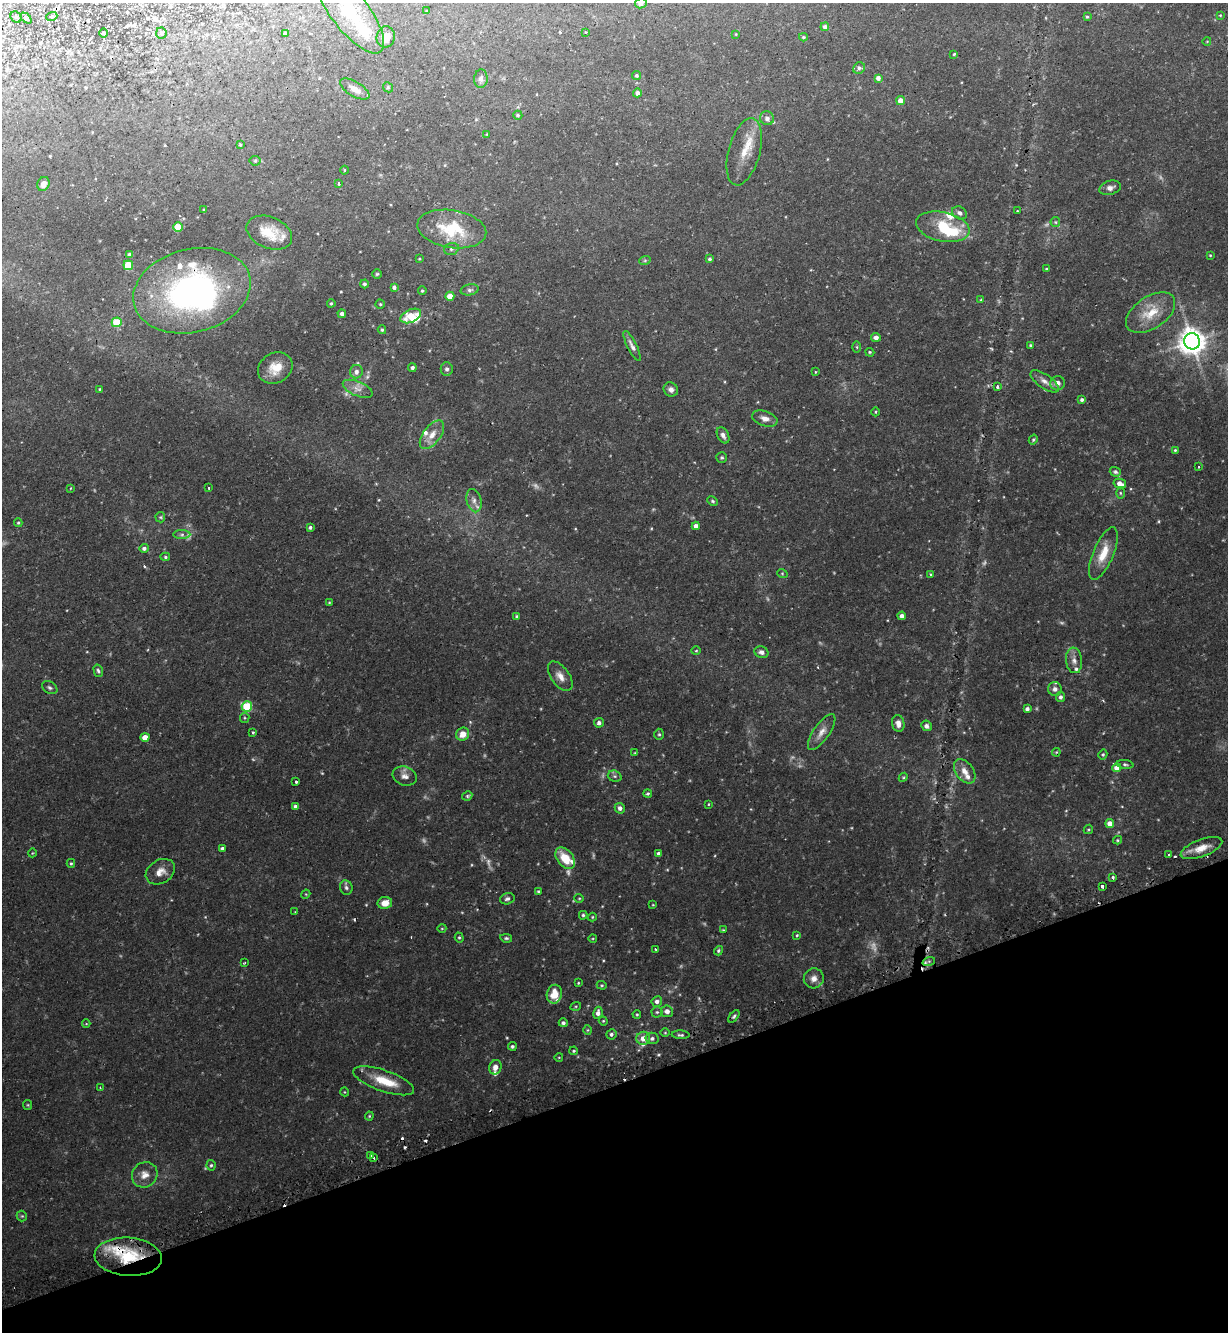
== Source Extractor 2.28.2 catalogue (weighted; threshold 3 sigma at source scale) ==
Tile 14 of 4 x 4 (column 2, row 4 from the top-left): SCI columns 1398-2623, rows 37-1366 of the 5375 x 5396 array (HDU 1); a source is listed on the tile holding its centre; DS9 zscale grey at full resolution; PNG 1230 x 1334 px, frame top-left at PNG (2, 3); each listed source drawn as its Kron ellipse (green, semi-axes under 4 px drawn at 4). Shown black and unused: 19% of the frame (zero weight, under 2 of 3 exposures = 5% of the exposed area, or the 3 px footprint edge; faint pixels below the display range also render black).
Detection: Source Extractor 2.28.2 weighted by HDU 2 'WHT'; one run over the whole footprint, this tile lists its part. Background 0.0663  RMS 0.0055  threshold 0.0247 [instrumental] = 3 sigma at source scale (4.5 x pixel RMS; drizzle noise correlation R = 1.50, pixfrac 1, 0.05/0.05 arcsec/px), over >= 5 px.
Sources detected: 264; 18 too faint to see at this stretch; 3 inside a brighter object's white glare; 10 cosmic-ray / hot-pixel residue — neither listed nor drawn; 18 inside a brighter listed object's ellipse — not listed separately; the other 215 listed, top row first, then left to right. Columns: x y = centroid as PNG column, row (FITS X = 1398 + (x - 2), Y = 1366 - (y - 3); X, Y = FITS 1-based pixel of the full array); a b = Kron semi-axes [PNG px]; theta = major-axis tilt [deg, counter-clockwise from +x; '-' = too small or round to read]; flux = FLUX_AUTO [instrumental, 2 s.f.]
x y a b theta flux
641 3 6 5 - 1.8
427 11 3 3 - 0.46
350 12 50 19 -52 20
1220 15 4 3 - 0.42
52 16 5 3 - 0.69
16 17 6 5 - 0.9
1087 17 4 3 - 0.63
26 18 6 4 -45 0.76
825 27 4 4 - 1.8
585 32 4 4 - 0.53
104 33 4 3 - 0.47
161 33 5 5 - 0.96
285 33 4 3 - 1.4
736 34 4 3 - 0.34
386 37 10 9 - 4.6
803 37 4 3 - 0.65
1207 41 4 3 - 0.36
954 54 3 3 - 0.98
859 68 6 5 - 1.3
636 75 4 4 - 0.94
878 78 4 4 - 2.2
481 79 9 6 85 2.2
388 87 5 4 - 0.77
355 89 16 7 -30 4
637 93 4 4 - 2.2
900 101 4 4 - 4.3
518 115 4 4 - 0.71
767 118 7 6 - 1.9
487 134 4 3 - 0.41
240 145 4 4 - 0.61
744 152 34 16 75 10
255 161 5 5 - 0.74
344 170 4 3 - 0.47
43 184 7 5 66 3.2
338 184 3 3 - 1.2
1110 188 11 7 14 2.5
204 210 3 3 - 0.47
1017 211 2 2 - 0.45
960 213 8 6 -32 1.9
1055 222 5 4 - 0.75
178 227 5 5 - 16
943 227 27 14 -12 22
452 229 35 19 -9 24
269 233 24 15 -23 12
451 249 7 5 17 1.2
130 254 4 3 - 1.3
1210 255 3 3 - 0.47
419 259 4 3 - 0.51
710 259 4 4 - 1
645 260 6 4 19 0.66
128 265 5 5 - 17
1047 269 4 3 - 0.82
377 274 5 4 - 0.7
364 284 4 4 - 1.2
394 287 4 4 - 1.4
470 290 9 5 11 1.4
192 291 59 41 14 130
422 291 4 4 - 0.71
450 296 4 4 - 5.7
981 300 3 3 - 0.68
331 303 4 3 - 0.61
380 304 4 4 - 0.62
1151 313 28 16 34 13
342 314 4 4 - 1.9
411 316 11 6 24 11
117 322 5 5 - 18
382 330 4 3 - 0.71
876 337 5 4 - 2.2
1192 341 8 8 - 640
1030 345 3 2 - 0.52
632 346 17 4 -63 2.5
857 347 5 3 - 0.56
870 352 4 4 - 0.6
275 368 18 15 32 9.7
412 368 4 4 - 1.4
447 369 7 6 - 1.5
356 372 7 6 - 2.6
815 372 3 2 - 0.36
1045 381 17 7 -34 3.4
1057 383 7 7 - 3
997 387 3 3 - 1
100 389 3 2 - 0.43
358 389 16 7 -22 3.8
671 389 7 7 - 2.2
1082 400 4 3 - 1.2
876 412 4 3 - 0.5
765 418 13 7 -17 3.4
432 435 17 8 53 5.7
723 435 9 5 -63 2.3
1033 440 5 4 - 0.74
1175 450 4 4 - 0.63
722 457 5 5 - 0.81
1199 467 3 2 - 0.49
1115 472 5 4 - 1.4
1120 484 6 4 -14 3.8
71 488 4 2 - 0.45
208 488 3 2 - 0.83
1120 493 5 3 - 0.55
474 501 12 7 -76 2.9
713 501 5 4 - 0.75
160 517 5 5 - 0.78
18 523 4 3 - 0.65
696 526 4 4 - 3
310 527 4 3 - 1.1
182 535 8 4 0 1.2
144 548 5 4 - 1.5
1103 553 28 10 67 11
165 557 5 4 - 0.81
782 573 5 3 - 0.49
931 574 3 3 - 0.64
329 602 4 2 - 0.37
902 616 4 4 - 2.5
517 617 3 3 - 0.86
696 651 5 3 - 0.51
761 652 7 6 - 2.1
1074 660 13 8 -83 3.3
98 671 6 4 -75 0.96
560 676 17 9 -55 4.7
50 688 8 6 -32 1.3
1055 689 7 7 - 2.1
1061 697 5 4 - 1.5
247 706 5 5 - 29
1027 709 4 3 - 1.6
245 718 5 4 - 0.67
599 723 5 5 - 1.9
898 724 8 6 -78 3
926 726 5 5 - 1.7
253 732 3 3 - 1
822 732 21 8 55 4.4
463 734 7 6 - 5.9
659 734 5 5 - 0.87
145 737 4 4 - 5.9
1056 752 4 3 - 0.48
635 753 4 4 - 0.56
1103 754 5 4 - 0.74
1125 764 8 4 -8 1.1
1117 768 4 4 - 5
965 771 13 9 -54 4.6
405 776 12 9 -19 3.3
615 776 7 5 -20 1.2
903 777 5 4 - 0.61
296 782 3 3 - 0.96
648 794 4 4 - 0.78
467 796 5 4 - 0.93
708 804 4 3 - 0.43
295 806 4 4 - 1.4
620 808 5 5 - 2.1
1110 823 4 4 - 5
1088 829 5 3 - 0.58
1117 840 4 4 - 0.59
222 848 4 4 - 1
1201 848 22 8 20 7.3
32 853 4 3 - 0.47
659 853 4 4 - 1.3
1169 855 3 3 - 1.1
565 858 12 8 -51 12
71 863 4 4 - 0.72
160 872 15 11 31 5.1
1113 877 3 3 - 1.2
1102 886 3 3 - 3.4
346 888 7 6 - 1.4
538 891 4 4 - 0.74
306 894 5 4 - 0.46
579 898 4 4 - 0.58
507 899 7 5 16 1.6
385 903 7 6 - 4.8
653 905 3 2 - 0.39
295 912 3 3 - 0.31
583 915 4 4 - 0.9
592 917 4 4 - 0.6
442 928 4 3 - 0.44
723 930 4 3 - 0.46
797 935 4 4 - 0.58
459 938 5 4 - 0.8
506 938 6 4 -9 0.89
593 938 4 3 - 0.44
655 949 3 2 - 0.56
718 951 5 4 - 0.98
929 961 6 4 18 0.87
244 963 3 2 - 0.43
814 978 10 10 - 3.6
578 983 3 3 - 0.48
602 985 5 4 - 0.64
554 994 9 7 77 7.8
657 1001 5 5 - 1.9
576 1006 5 3 - 0.54
667 1011 6 5 - 3
657 1012 5 5 - 0.91
598 1013 6 4 81 2.5
637 1014 4 3 - 0.61
734 1016 7 4 52 1
603 1021 4 4 - 0.58
563 1023 4 4 - 1.2
86 1024 4 3 - 0.61
588 1030 5 3 - 0.55
665 1033 5 3 - 0.47
611 1034 5 5 - 1.3
681 1035 9 4 -2 1.1
643 1038 7 6 - 4.8
652 1038 6 5 - 1.6
512 1046 4 4 - 1
574 1051 4 3 - 0.61
559 1057 4 3 - 0.39
495 1067 7 6 - 3.2
384 1081 32 10 -19 13
100 1088 3 2 - 0.48
345 1092 4 3 - 0.38
28 1105 5 4 - 0.59
369 1116 4 4 - 0.57
371 1155 3 2 - 1
374 1158 3 3 - 1.2
211 1165 5 4 - 0.85
145 1175 13 12 - 5.1
22 1216 5 5 - 0.71
128 1257 34 19 -4 29
Overlapping masked pixels (flux is a lower limit): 2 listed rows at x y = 192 291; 128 1257
Isophote crosses this tile's border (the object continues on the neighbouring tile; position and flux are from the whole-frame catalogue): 1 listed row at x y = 641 3